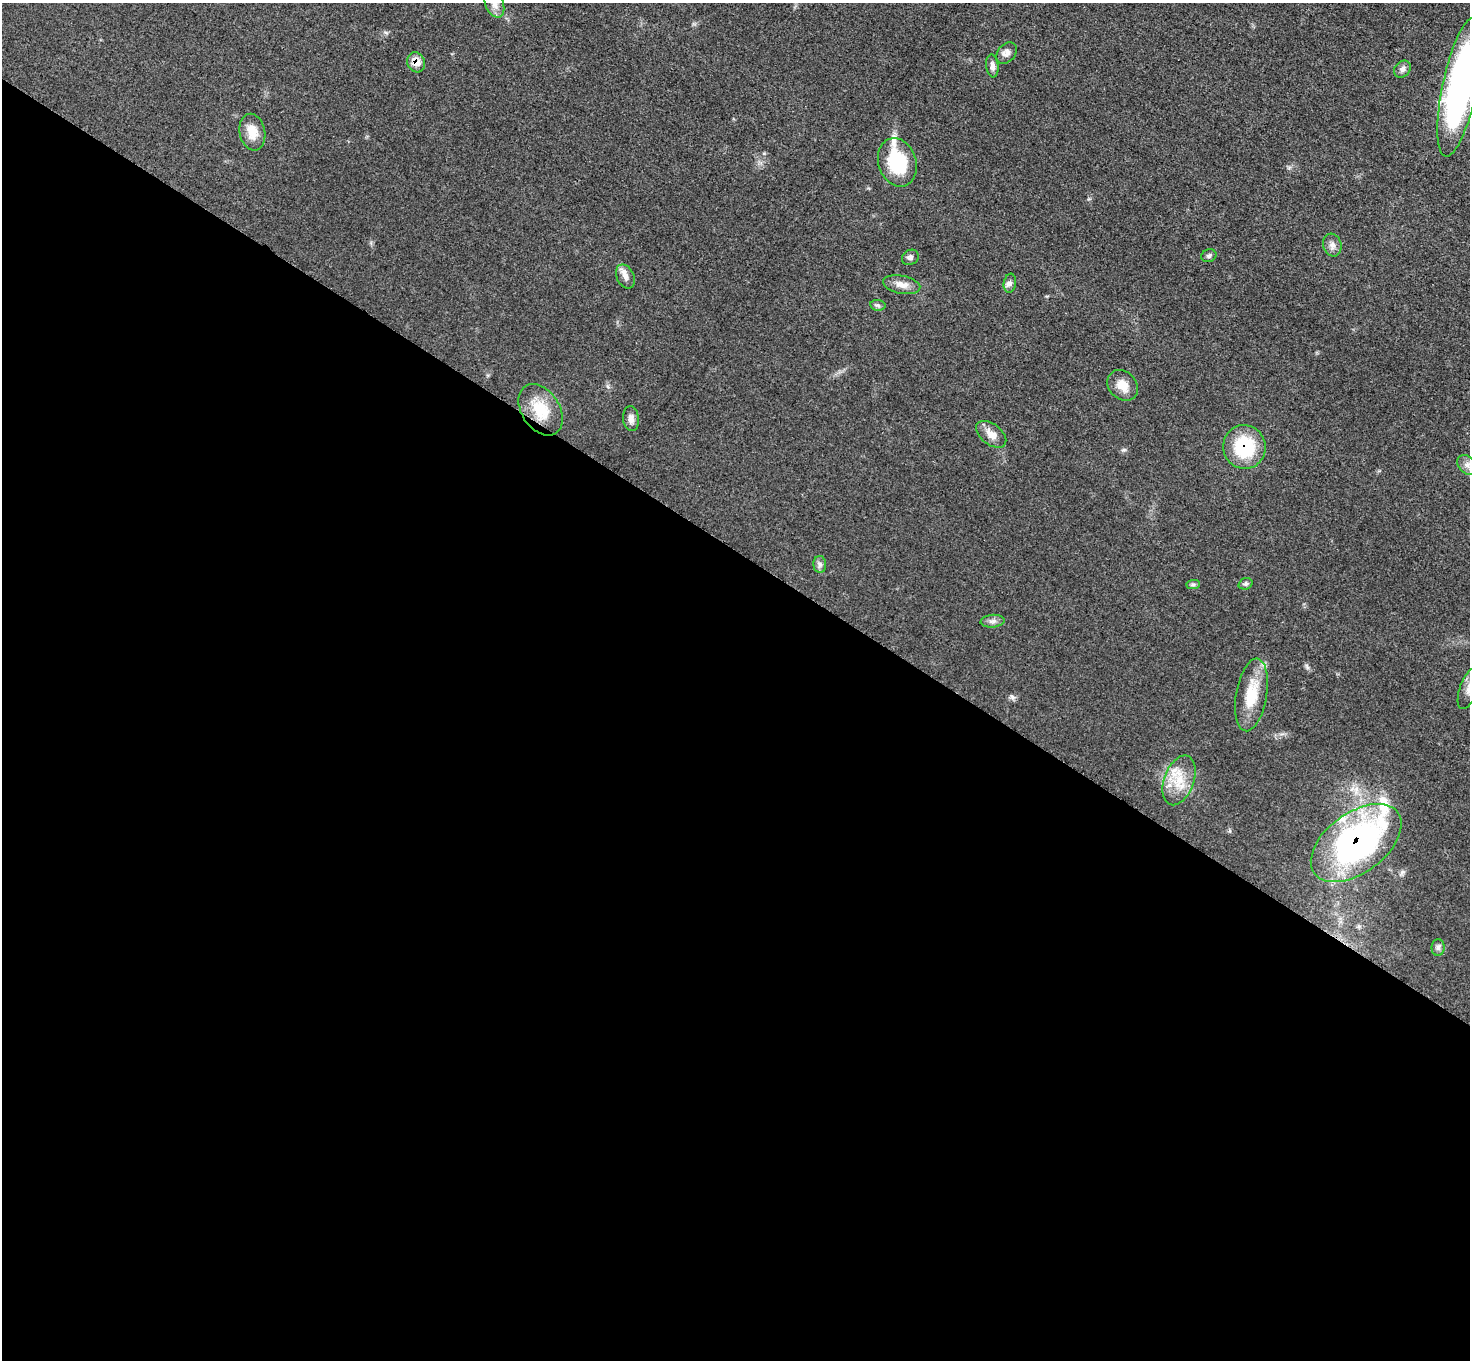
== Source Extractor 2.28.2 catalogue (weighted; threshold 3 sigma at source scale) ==
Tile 14 of 4 x 4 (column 2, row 4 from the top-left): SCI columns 1480-2947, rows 161-1518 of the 5891 x 5893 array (HDU 1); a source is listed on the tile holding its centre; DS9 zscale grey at full resolution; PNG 1472 x 1362 px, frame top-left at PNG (2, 3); each listed source drawn as its Kron ellipse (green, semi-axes under 4 px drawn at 4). Shown black and unused: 60% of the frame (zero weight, under 3 of 5 exposures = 1% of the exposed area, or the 3 px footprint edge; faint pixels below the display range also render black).
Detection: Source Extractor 2.28.2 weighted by HDU 2 'WHT'; one run over the whole footprint, this tile lists its part. Background 0.0484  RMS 0.0051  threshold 0.0231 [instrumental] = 3 sigma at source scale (4.5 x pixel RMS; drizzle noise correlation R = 1.50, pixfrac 1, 0.05/0.05 arcsec/px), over >= 5 px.
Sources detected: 33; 3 inside a brighter listed object's ellipse — not listed separately; the other 30 listed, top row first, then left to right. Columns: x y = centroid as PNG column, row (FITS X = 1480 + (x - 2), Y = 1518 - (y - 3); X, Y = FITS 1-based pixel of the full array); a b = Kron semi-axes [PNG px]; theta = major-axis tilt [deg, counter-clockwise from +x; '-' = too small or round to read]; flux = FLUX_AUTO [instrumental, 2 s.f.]
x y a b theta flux
494 4 14 9 -65 3.6
1006 53 12 8 51 3
416 62 10 9 - 4.9
992 66 11 6 -83 2.4
1402 69 9 7 46 2
1460 87 70 17 78 170
252 132 18 12 -79 7.9
897 162 25 19 -71 30
1332 245 11 9 -73 2.8
1209 256 8 6 21 1.2
910 257 9 7 34 1.5
625 276 13 8 -64 3.1
1010 283 9 6 80 1.7
902 285 19 9 -11 4.7
878 305 8 5 -7 1.2
1123 385 17 13 -47 6.6
541 410 28 19 -56 17
631 419 12 8 -86 3.1
991 434 17 10 -38 5
1244 447 22 21 - 31
1467 465 11 8 -45 2.7
820 564 8 6 -88 1.6
1193 584 7 4 1 0.95
1246 584 7 5 18 1.2
993 621 12 6 5 2.2
1469 688 22 9 70 5.7
1251 695 37 15 80 17
1179 780 26 15 70 13
1356 843 52 30 36 150
1438 947 8 6 89 1.6
Overlapping masked pixels (flux is a lower limit): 3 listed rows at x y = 416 62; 1244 447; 1356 843
Isophote crosses this tile's border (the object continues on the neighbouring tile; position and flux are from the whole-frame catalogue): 3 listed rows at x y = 494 4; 1460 87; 1469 688